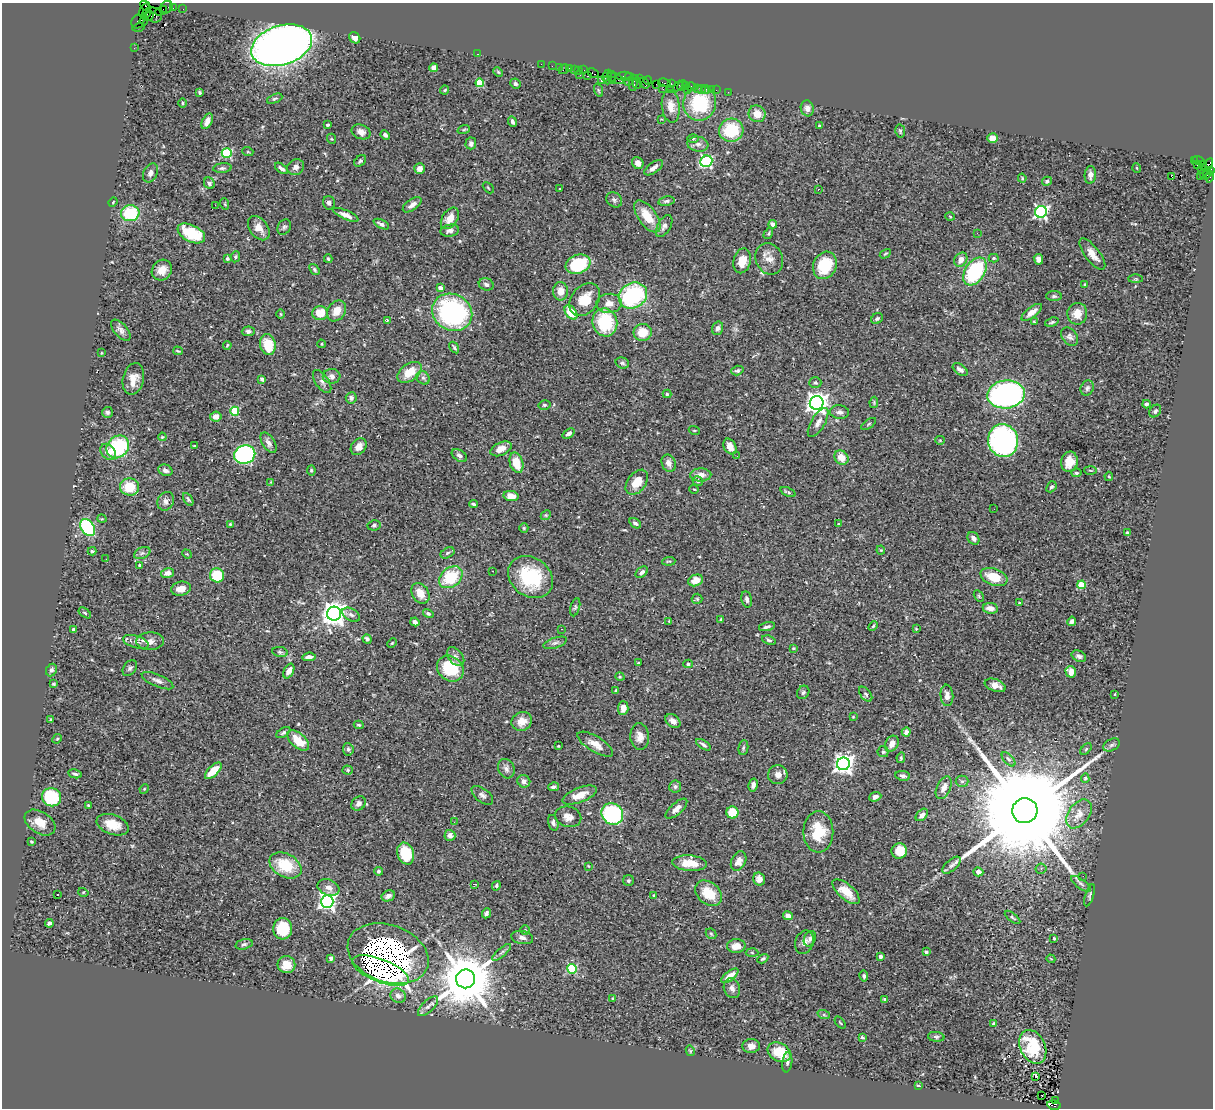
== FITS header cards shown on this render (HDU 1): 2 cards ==
NAXIS1  =                 1211
NAXIS2  =                 1106

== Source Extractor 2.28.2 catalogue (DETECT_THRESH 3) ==
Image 1211 x 1106 px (HDU 1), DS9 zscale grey, 1 PNG px = 1 image px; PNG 1215 x 1110 px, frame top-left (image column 1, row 1106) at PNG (2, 3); each listed source drawn as its Kron ellipse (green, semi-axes under 4 px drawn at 4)
Background 0.804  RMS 0.031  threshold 0.0919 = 3 sigma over >= 5 px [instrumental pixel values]
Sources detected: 450; all 450 listed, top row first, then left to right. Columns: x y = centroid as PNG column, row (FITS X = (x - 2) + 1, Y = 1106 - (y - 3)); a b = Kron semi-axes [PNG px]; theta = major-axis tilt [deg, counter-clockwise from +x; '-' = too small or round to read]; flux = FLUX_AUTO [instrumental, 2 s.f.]
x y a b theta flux
145 6 6 3 -46 130
167 7 6 5 - 73
173 8 2 2 - 15
183 9 2 2 - 19
144 10 7 3 59 290
161 11 6 3 29 80
147 13 4 3 - 540
154 15 8 7 - 440
149 16 5 3 - 660
144 21 4 4 - 620
138 22 7 6 - 170
138 27 6 3 16 98
355 38 6 5 - 10
282 45 31 19 17 2000
134 48 2 2 - 14
477 54 3 2 - 56
541 64 2 2 - 19
552 66 2 2 - 35
559 67 2 2 - 27
434 68 4 4 - 12
569 68 3 2 - 65
564 69 5 2 - 100
574 70 3 2 - 55
578 70 3 3 - 55
584 70 3 2 - 27
498 72 5 4 - 2.3
593 73 6 3 -29 68
580 75 3 2 - 48
607 75 6 3 61 72
588 76 3 3 - 120
611 76 5 3 - 120
623 76 8 3 5 180
629 77 4 2 - 180
616 78 10 4 -27 340
640 79 3 2 - 43
601 80 4 3 - 29
608 80 4 3 - 10
612 80 2 2 - 45
648 80 4 3 - 98
628 81 2 2 - 58
480 83 4 4 - 78
633 83 8 4 86 400
637 83 6 2 90 64
644 83 6 3 -53 120
664 83 6 3 -10 120
515 84 5 5 - 4.8
657 84 3 2 - 84
671 84 3 2 - 54
678 86 6 3 46 110
682 86 5 3 - 99
686 86 3 2 - 44
692 87 5 3 - 100
698 88 4 2 - 22
663 89 3 2 - 83
706 89 4 3 - 76
711 89 2 2 - 14
445 90 5 3 - 2.4
598 90 7 4 -71 3.2
670 90 3 2 - 130
687 90 2 2 - 310
701 90 2 2 - 17
716 90 2 2 - 24
728 92 2 2 - 13
200 93 3 3 - 3
275 99 8 4 23 4.1
183 103 4 4 - 2.7
700 103 17 16 - 120
671 106 16 9 -83 21
807 108 8 6 -75 8.6
757 114 9 8 - 23
661 119 2 2 - 1.5
207 121 8 5 64 15
512 122 5 4 - 5.4
328 125 3 3 - 2.8
819 126 4 3 - 5.3
464 129 6 4 20 2.9
731 130 12 11 - 90
900 131 7 5 -78 3.1
361 132 10 7 -23 12
385 135 5 4 - 5.2
992 138 5 5 - 18
332 139 5 3 - 2.1
693 139 6 4 -1 2.6
471 143 6 5 - 7.5
698 144 10 7 -9 9.5
248 152 5 3 - 1.9
227 153 5 5 - 210
1194 160 4 3 - 180
1198 160 6 3 -21 66
360 161 7 4 43 3.8
706 161 6 5 - 260
638 163 6 5 - 12
1197 165 2 2 - 14
1203 165 4 3 - 220
296 167 8 7 - 9.3
222 168 9 5 5 4.4
281 168 7 4 -38 5.6
654 168 11 5 36 9.4
1137 168 5 3 - 1.5
1206 168 11 4 58 670
420 169 5 5 - 12
1202 170 3 2 - 60
1210 171 4 3 - 110
150 173 10 7 62 8.4
1207 174 4 3 - 74
1090 175 9 5 83 11
1171 176 3 3 - 43
1200 177 2 2 - 15
1210 177 6 3 79 110
1022 178 4 4 - 2.1
1047 181 5 4 - 4.1
209 183 6 5 - 6.1
488 188 6 2 -45 1.8
559 189 3 2 - 2.7
818 189 3 2 - 5.8
614 200 8 7 - 6
666 201 8 4 11 4
113 202 5 3 - 1.7
329 203 6 6 - 6.6
225 204 6 3 -71 2
215 205 2 2 - 31
412 205 11 5 35 10
1041 212 6 5 - 450
130 213 9 8 - 100
346 215 13 4 -23 13
647 216 18 9 -54 45
950 216 5 3 - 1.9
450 218 12 7 56 21
381 224 8 4 -26 6.6
773 224 4 4 - 12
664 226 12 6 60 8.3
284 227 8 6 57 4.5
259 228 14 9 -53 18
450 231 9 6 12 8.6
191 233 15 8 -27 95
977 233 3 2 - 2.4
768 234 6 3 59 2.4
885 254 6 2 29 1.9
1092 254 19 7 -52 20
235 257 5 4 - 2.8
227 258 3 3 - 3.8
994 258 5 4 - 2.4
328 259 4 3 - 3.1
769 259 16 13 -64 21
1038 259 5 4 - 9.3
961 260 7 6 - 16
742 261 12 8 77 28
578 264 13 9 20 120
825 265 14 11 65 73
162 270 11 9 48 21
314 270 6 4 -53 3.7
975 271 15 9 57 160
1136 279 7 3 0 2.6
486 284 7 6 - 6.4
1085 284 4 3 - 1.6
440 288 4 4 - 11
560 291 9 7 -88 23
633 296 15 12 32 230
1054 296 8 5 0 4.1
585 300 18 13 51 45
609 303 13 9 5 19
337 311 11 8 56 23
452 312 21 18 -29 340
571 312 8 5 -53 50
1032 312 12 5 38 14
320 313 8 7 - 41
281 314 5 3 - 1.9
1077 314 11 10 - 22
877 319 6 5 - 3.8
387 320 2 2 - 1.3
605 322 14 12 -72 110
1034 322 4 3 - 2.2
1052 322 7 3 17 3.3
717 328 7 5 72 6.1
121 330 13 6 -48 9
248 331 6 5 - 5
643 332 9 8 - 41
1070 337 10 7 -51 7.6
322 344 4 3 - 1.7
227 345 4 3 - 2.1
268 345 10 7 -78 49
454 347 6 3 -56 3.7
178 351 5 2 - 2.3
101 353 4 2 - 1.3
622 363 7 5 -17 4.4
960 369 8 5 -35 9
737 371 6 4 17 3.8
409 372 14 8 35 36
332 376 9 7 6 11
423 378 7 6 - 4.4
133 379 16 10 77 24
262 379 4 3 - 7.5
322 382 13 6 -56 8.6
815 383 6 5 - 4.1
1087 388 8 6 63 5.3
667 394 4 4 - 3.1
1006 394 19 14 5 630
351 398 5 5 - 6.6
874 402 5 4 - 2.2
817 403 7 7 - 1500
1146 404 4 3 - 6.5
544 405 6 4 15 3.6
235 411 4 4 - 93
1155 411 7 5 50 5.8
107 412 5 5 - 4.2
839 412 9 6 -6 8.8
216 417 6 5 - 11
818 422 16 7 59 13
869 424 8 3 34 2.7
694 430 5 3 - 1.6
569 433 7 4 37 6.4
162 437 4 3 - 1.7
940 440 5 4 - 2.1
1003 441 16 15 - 420
269 443 11 6 -58 9.3
194 446 3 3 - 2.4
118 447 12 10 48 150
359 447 9 7 50 13
730 447 8 6 -62 14
501 449 11 6 24 18
108 452 9 7 -47 15
245 454 11 9 21 340
459 456 8 5 -34 6.6
737 456 2 2 - 4.1
841 458 8 6 -46 24
1069 462 10 8 75 28
516 463 10 6 -73 40
669 463 9 7 -67 10
165 470 7 5 -23 8.4
311 470 5 4 - 3.2
1090 470 6 3 -1 2.2
1076 473 5 4 - 3
701 475 10 6 1 15
1109 476 4 3 - 2.5
698 481 5 4 - 5.2
271 482 4 4 - 1.6
637 482 14 9 53 36
129 487 9 8 - 52
1051 487 6 4 49 3.7
694 489 5 3 - 1.8
788 492 8 3 -24 3.9
511 496 7 5 -8 21
188 499 7 3 -58 3.3
166 501 9 8 - 11
473 504 4 3 - 3.1
994 509 2 2 - 3.6
546 515 5 4 - 2.4
102 519 4 3 - 1.6
635 523 6 4 -33 5.7
230 524 3 3 - 2
839 524 3 2 - 2.7
374 525 6 5 - 3.9
88 527 9 6 -56 170
524 528 5 4 - 2.4
1127 533 3 3 - 3.2
973 538 7 5 -57 9.1
881 550 4 4 - 2
92 551 4 3 - 3.4
142 553 8 5 24 5.9
448 553 7 5 29 4.6
187 554 5 4 - 2.2
106 559 3 2 - 2.8
669 561 6 4 5 2.6
140 565 3 3 - 2.2
492 571 2 2 - 1.3
642 572 7 4 42 6.6
168 573 6 5 - 11
217 575 7 7 - 66
451 577 13 9 38 96
530 577 24 19 -38 120
994 577 14 8 -21 52
696 580 8 5 19 20
1081 585 4 4 - 75
181 589 10 7 13 19
420 593 11 8 -58 25
979 596 6 4 -61 2.6
697 599 5 5 - 2.2
747 599 8 5 -78 7.1
1019 603 3 2 - 2.1
575 607 9 4 75 3.5
990 608 7 5 -7 14
85 613 7 3 -36 2.7
428 613 5 4 - 4.1
334 614 7 7 - 1900
351 615 9 6 -30 6.7
721 619 4 3 - 2.1
669 621 3 3 - 1.5
1072 621 5 4 - 6.5
415 622 4 3 - 11
873 626 5 3 - 2.4
767 627 8 4 14 5.8
562 629 2 2 - 1.1
916 629 3 3 - 2.4
74 630 4 3 - 12
367 639 5 4 - 5.3
769 640 7 3 -19 3.7
150 641 14 9 4 15
136 642 13 6 -16 10
392 643 5 3 - 1.9
555 643 12 5 18 6.7
793 648 3 3 - 1.9
280 652 8 5 -10 4.3
1079 656 7 5 -27 5.5
309 657 7 4 5 8.2
456 657 11 7 -51 8.1
638 663 3 3 - 2.2
688 664 4 3 - 3.4
130 668 9 6 54 5.5
450 668 14 12 -40 95
51 670 6 5 - 5.1
289 671 8 4 62 11
1071 672 6 5 - 18
620 677 5 3 - 1.8
158 681 17 6 -23 10
53 684 3 3 - 2
995 685 11 6 -20 15
616 690 4 4 - 2.7
803 692 7 5 55 4.4
866 694 8 5 -53 4.3
1115 694 4 2 - 1.4
947 695 11 6 -85 13
623 708 7 5 87 16
853 717 4 3 - 2.1
50 719 3 3 - 2.2
522 721 10 9 - 22
673 721 8 6 -38 13
359 725 5 3 - 2.3
283 732 8 4 32 4.5
906 732 4 4 - 8.9
640 737 13 9 -84 16
57 739 5 4 - 2.1
298 740 13 7 -42 44
595 744 20 7 -31 19
892 744 8 6 62 15
703 745 8 4 -32 4.8
1112 745 9 5 27 5
558 746 3 2 - 1.9
743 748 7 5 83 3.6
348 749 6 5 - 5.4
1086 749 7 4 46 2.9
883 752 5 5 - 4.2
901 758 5 4 - 2.7
1009 759 9 4 -47 5.2
843 764 6 6 - 1200
506 769 10 8 -63 9.1
348 770 5 4 - 2.4
213 771 10 5 44 41
75 774 7 4 -11 4.1
778 775 9 9 - 13
903 776 7 5 -10 5.9
1085 778 5 4 - 2.6
524 781 6 6 - 9.4
962 781 6 5 - 4.4
753 785 6 4 78 7.9
553 787 5 3 - 5.8
675 787 6 6 - 4.8
944 788 12 6 65 13
144 789 5 4 - 2.1
482 795 13 6 -38 7.9
579 795 18 7 21 28
52 797 9 9 - 120
875 797 6 4 23 8.3
359 803 8 6 45 9.6
88 805 3 3 - 2
676 809 13 5 42 13
1025 811 13 12 - 100000
732 813 6 6 - 40
612 814 11 10 - 220
1079 814 16 10 53 23
922 815 7 5 46 8.1
568 817 13 10 -14 15
454 822 2 2 - 5.2
40 823 17 11 -32 27
553 823 8 5 -73 6
113 825 16 10 -19 34
818 832 20 15 -90 63
450 835 5 5 - 11
31 842 3 3 - 2.3
899 851 8 7 - 40
406 853 11 8 -73 55
739 861 10 7 65 16
690 863 17 7 -4 38
285 865 17 11 -28 70
952 865 11 5 41 7.1
588 866 3 2 - 1.4
1041 869 5 5 - 3.2
379 871 4 4 - 4.5
978 872 5 4 - 8.7
1083 876 2 2 - 3.5
759 879 6 6 - 12
628 881 5 5 - 3.5
474 884 4 2 - 1.6
1081 884 12 4 -37 6.4
496 886 5 4 - 3.6
328 888 11 8 -21 14
83 892 5 3 - 1.8
846 892 17 7 -41 33
708 893 15 11 -40 52
58 894 3 3 - 4
654 895 3 2 - 1.5
1090 895 11 3 73 3.5
388 896 7 5 26 8.7
327 901 6 6 - 840
486 913 5 4 - 5
788 916 5 4 - 12
1013 917 9 3 -38 3.2
49 923 4 3 - 3.4
283 929 10 9 - 59
525 930 4 4 - 2.5
711 934 6 4 -44 3.2
522 937 11 6 -10 8.8
1054 938 3 3 - 3.9
810 939 8 5 68 6.1
804 942 12 9 69 12
244 944 8 5 16 4.5
736 946 9 7 3 21
501 952 12 4 40 5.6
926 952 4 3 - 3.3
752 953 6 4 -2 2.9
388 954 42 28 -20 7200
881 957 3 3 - 5.7
331 958 4 4 - 10
763 959 6 4 31 3.3
1051 959 4 3 - 1.9
286 965 9 8 - 27
572 969 5 5 - 140
380 971 30 11 -21 2100
730 976 10 4 38 20
864 976 5 4 - 3.9
465 979 9 9 - 16000
732 988 10 8 -71 11
398 996 8 7 - 12
612 999 3 2 - 1.9
885 999 4 3 - 4.2
428 1006 13 5 44 8.8
824 1015 6 4 -19 2.5
840 1023 7 2 -50 1.8
993 1023 4 3 - 2.6
862 1037 3 3 - 2.9
936 1037 8 5 -5 3.9
751 1046 9 7 5 11
1033 1047 18 12 -65 74
690 1051 5 4 - 2.3
779 1052 12 9 -30 60
787 1062 10 5 82 5.5
1035 1076 4 3 - 21
918 1086 4 3 - 3.4
1042 1095 3 2 - 3.1
1056 1100 3 2 - 110
1054 1105 7 4 -12 670
At the frame edge (FLAGS 8, measured only in part): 1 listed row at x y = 145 6